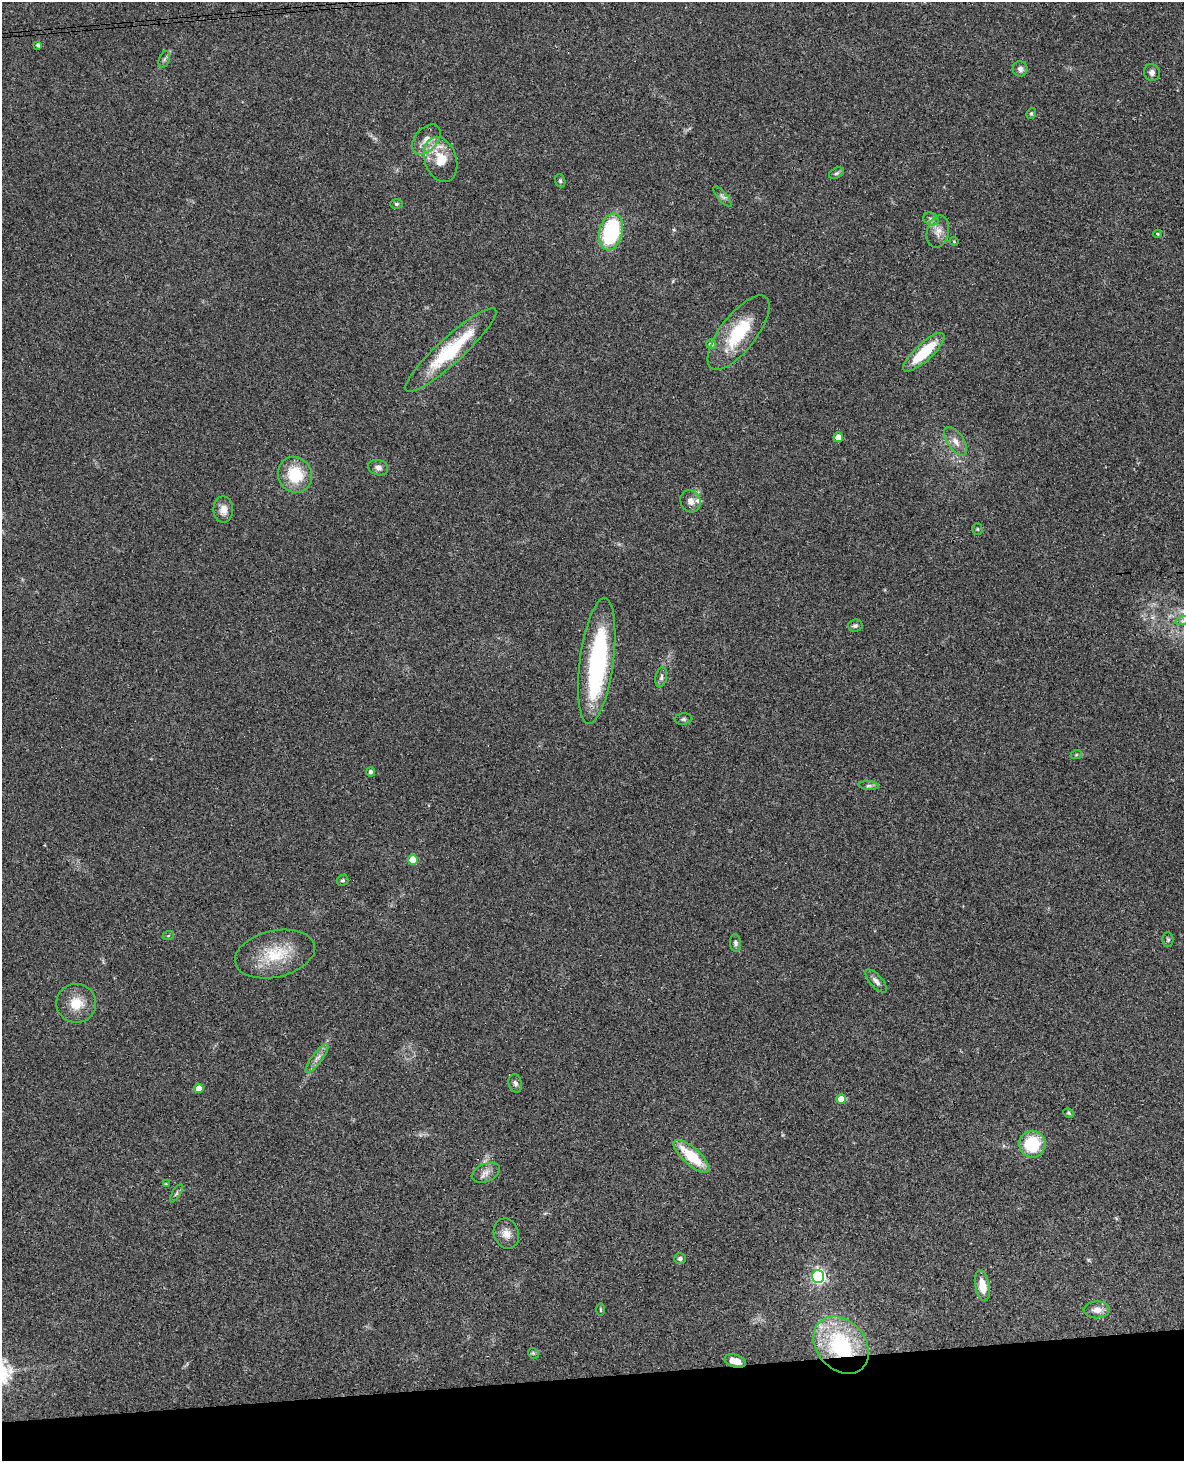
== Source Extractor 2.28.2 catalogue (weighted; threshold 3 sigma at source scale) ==
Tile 10 of 4 x 3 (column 2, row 3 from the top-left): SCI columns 1241-2422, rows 254-1712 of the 4843 x 4777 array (HDU 1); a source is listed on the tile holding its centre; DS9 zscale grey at full resolution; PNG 1186 x 1463 px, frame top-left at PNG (2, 2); each listed source drawn as its Kron ellipse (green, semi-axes under 4 px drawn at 4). Shown black and unused: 6% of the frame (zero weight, under 3 of 4 exposures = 6% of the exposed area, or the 3 px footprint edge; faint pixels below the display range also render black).
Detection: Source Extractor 2.28.2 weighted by HDU 2 'WHT'; one run over the whole footprint, this tile lists its part. Background 0.0648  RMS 0.0049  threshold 0.0219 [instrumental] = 3 sigma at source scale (4.5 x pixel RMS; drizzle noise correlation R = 1.50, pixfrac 1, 0.05/0.05 arcsec/px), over >= 5 px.
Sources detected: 64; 1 inside a brighter object's white glare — neither listed nor drawn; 1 inside a brighter listed object's ellipse — not listed separately; the other 62 listed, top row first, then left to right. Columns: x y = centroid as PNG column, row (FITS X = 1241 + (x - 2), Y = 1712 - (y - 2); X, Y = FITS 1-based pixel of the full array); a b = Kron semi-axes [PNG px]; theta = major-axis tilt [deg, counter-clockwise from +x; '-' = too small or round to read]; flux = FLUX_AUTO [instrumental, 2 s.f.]
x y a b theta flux
38 45 4 3 - 1.2
164 59 8 5 69 1.2
1020 69 8 7 - 1.9
1152 72 8 7 - 1.9
1031 113 6 4 68 0.66
426 140 17 11 49 5.5
441 159 23 15 -71 13
836 173 8 5 26 1
560 181 7 5 -70 0.82
722 196 13 4 -49 1.5
396 204 6 5 - 0.75
931 219 8 6 -26 1.5
938 231 16 11 77 4.6
611 232 19 11 75 46
1158 234 4 3 - 0.68
954 241 4 4 - 0.46
738 333 45 18 52 26
711 344 5 5 - 1.8
451 350 60 13 42 34
924 352 27 8 43 20
838 437 5 5 - 5.4
956 441 16 8 -56 4.1
378 468 10 7 -17 2.1
295 475 18 17 - 18
690 501 11 10 - 2.8
223 510 13 10 90 4.2
977 529 5 5 - 0.66
1182 621 7 4 17 0.94
855 626 7 6 - 1.2
597 661 63 17 82 69
661 677 10 5 79 1.5
683 719 9 5 6 1.1
1076 755 6 3 19 0.58
370 772 5 4 - 1.3
869 786 10 4 -4 1.1
413 860 5 5 - 12
343 880 6 5 - 0.88
168 936 6 4 20 0.48
1168 940 7 5 -90 0.87
735 943 9 5 -83 1.4
275 954 41 23 13 21
876 981 14 6 -48 2.4
76 1003 20 19 - 9.8
317 1058 17 5 53 2.8
515 1083 9 6 -75 1.5
199 1088 4 4 - 6.1
841 1099 5 4 - 6
1069 1113 6 4 -23 0.65
1032 1144 13 13 - 22
692 1156 23 8 -41 18
486 1173 15 8 23 3.2
166 1184 3 2 - 0.59
176 1193 10 4 59 0.93
506 1233 15 12 -71 4.5
680 1258 6 5 - 1.2
818 1276 6 6 - 120
982 1286 15 7 -80 7.4
601 1310 6 3 -89 0.56
1097 1310 13 8 1 4.1
841 1345 31 24 -48 51
533 1353 6 4 -44 0.66
735 1361 11 6 -16 4.6
Overlapping masked pixels (flux is a lower limit): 2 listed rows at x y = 841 1345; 735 1361